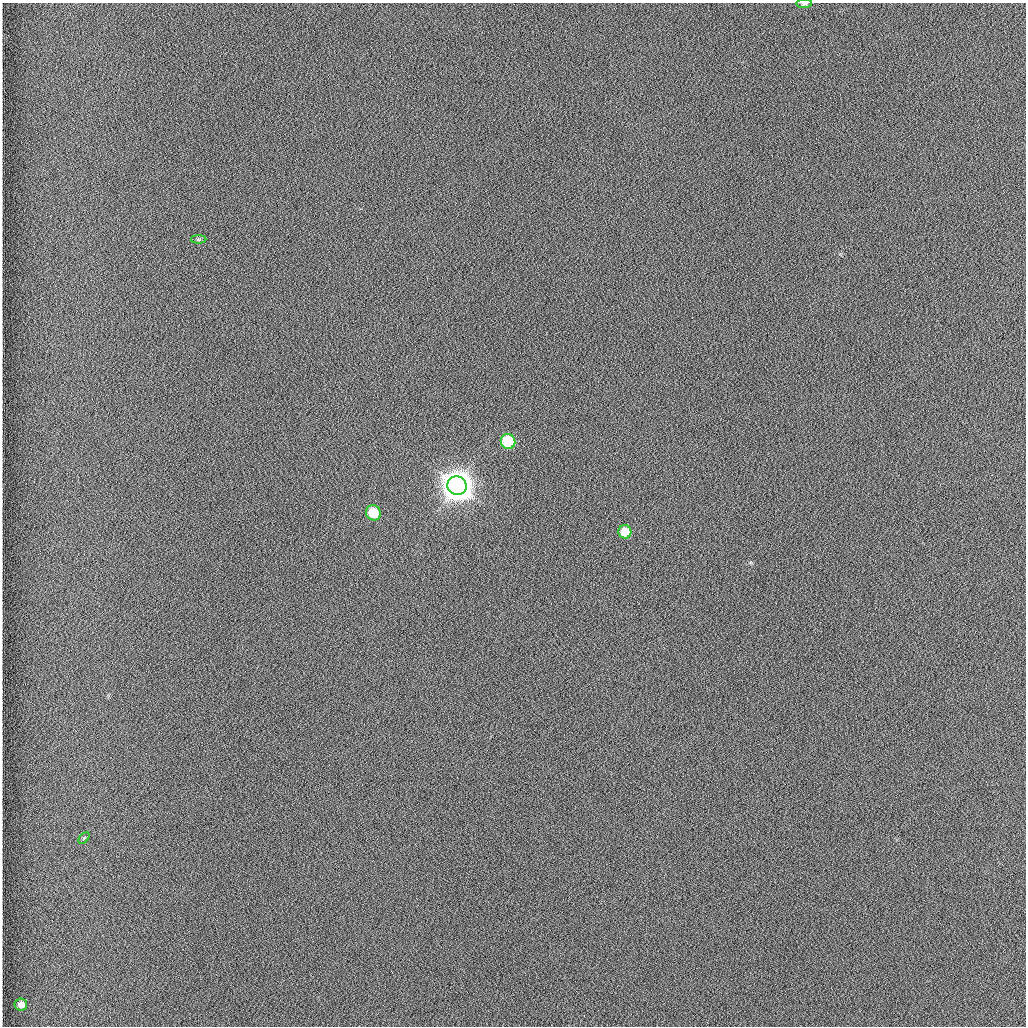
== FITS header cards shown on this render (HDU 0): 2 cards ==
NAXIS1  =                 1024 /fastest changing axis
NAXIS2  =                 1024 /next to fastest changing axis

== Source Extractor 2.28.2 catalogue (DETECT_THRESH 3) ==
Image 1024 x 1024 px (HDU 0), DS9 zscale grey, 1 PNG px = 1 image px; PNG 1028 x 1028 px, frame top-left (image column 1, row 1024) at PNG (2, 3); each listed source drawn as its Kron ellipse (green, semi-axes under 4 px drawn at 4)
Background 1260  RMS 6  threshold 18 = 3 sigma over >= 5 px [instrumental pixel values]
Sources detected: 8; all 8 listed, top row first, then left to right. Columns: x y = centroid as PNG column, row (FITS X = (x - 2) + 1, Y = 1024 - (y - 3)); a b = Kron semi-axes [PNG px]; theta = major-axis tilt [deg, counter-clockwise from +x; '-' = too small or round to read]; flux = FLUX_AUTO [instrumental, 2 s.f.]
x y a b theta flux
804 4 8 3 4 6.7e+02
199 239 8 4 0 5.6e+02
508 441 7 7 - 2.2e+04
457 486 10 9 - 1.1e+06
373 513 8 7 - 8.7e+03
625 532 6 6 - 8.3e+03
84 838 7 4 45 6.1e+02
21 1004 6 6 - 2.2e+03
At the frame edge (FLAGS 8, measured only in part): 1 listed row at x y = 804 4